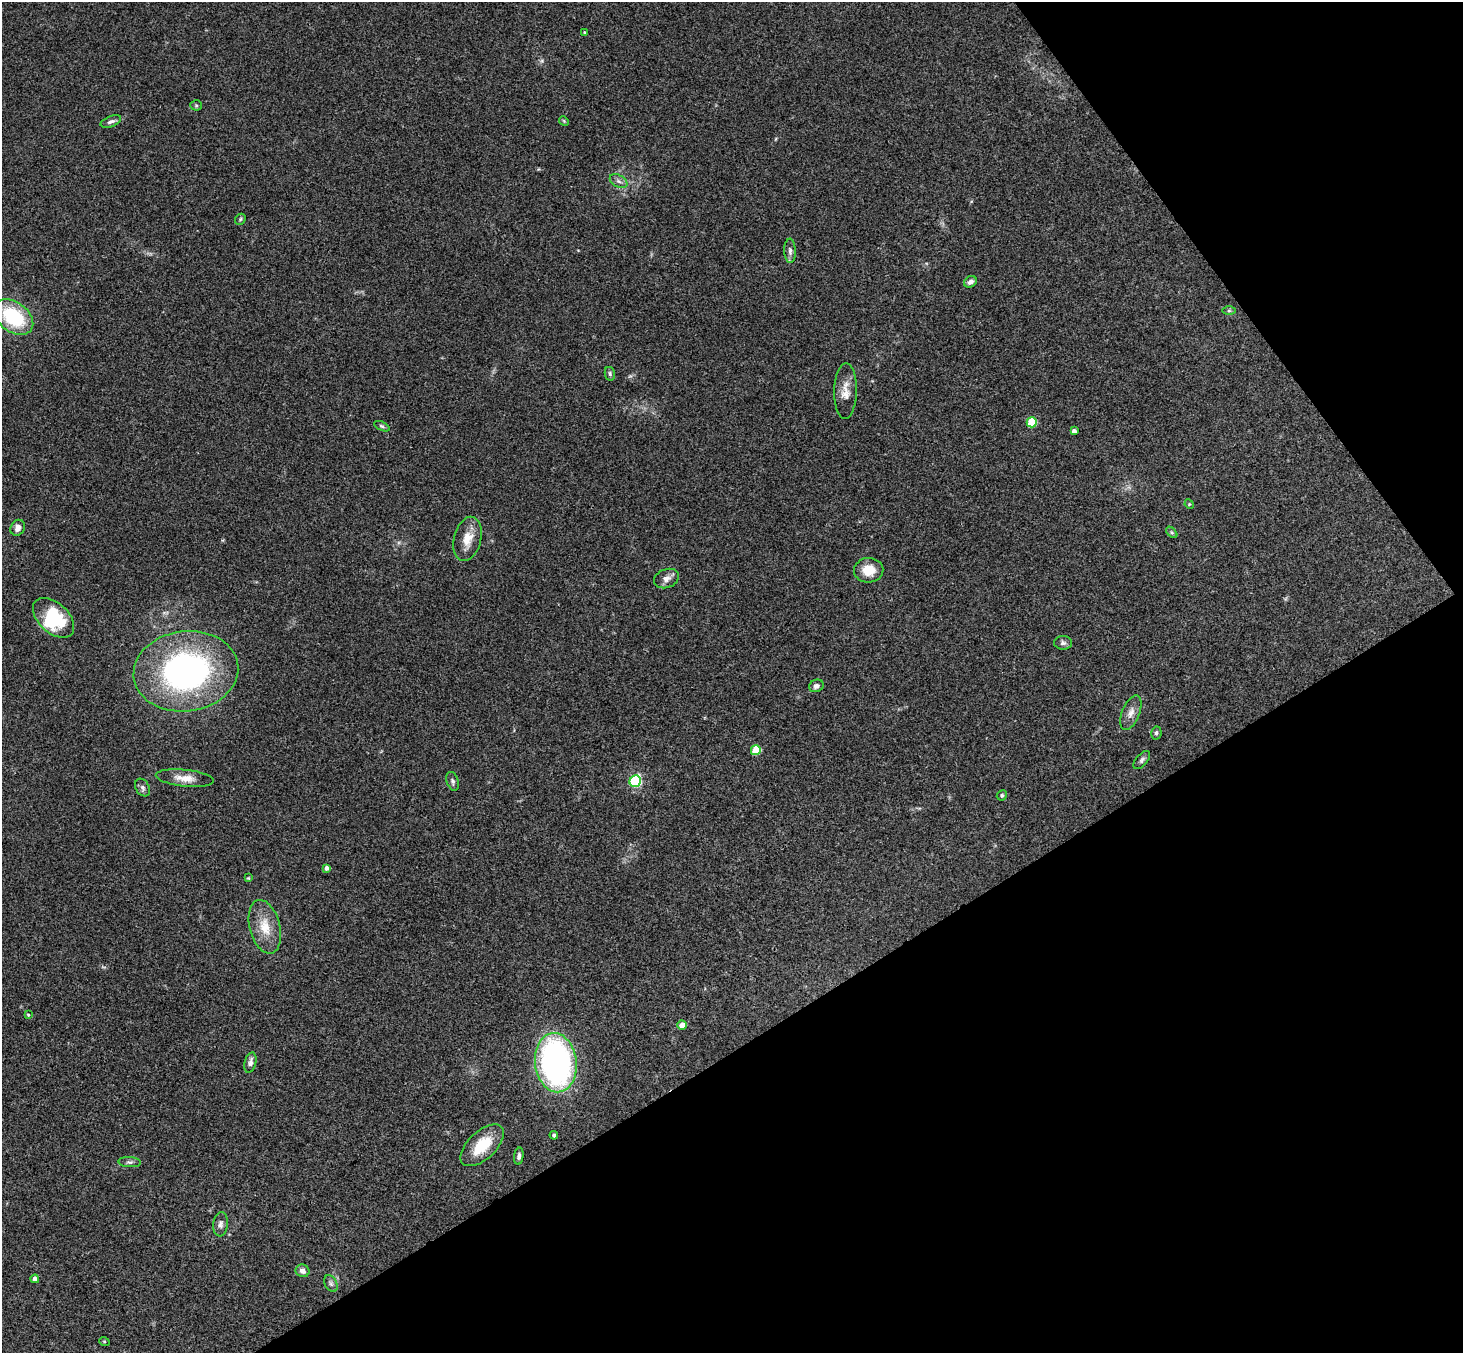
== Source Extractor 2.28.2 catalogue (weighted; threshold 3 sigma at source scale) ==
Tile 12 of 4 x 4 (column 4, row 3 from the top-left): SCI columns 4436-5896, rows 1682-3032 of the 5946 x 5927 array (HDU 1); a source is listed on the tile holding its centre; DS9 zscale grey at full resolution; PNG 1465 x 1355 px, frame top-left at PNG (2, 2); each listed source drawn as its Kron ellipse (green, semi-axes under 4 px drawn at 4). Shown black and unused: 30% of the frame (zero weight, under 3 of 4 exposures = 6% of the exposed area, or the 3 px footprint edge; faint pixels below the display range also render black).
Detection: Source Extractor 2.28.2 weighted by HDU 2 'WHT'; one run over the whole footprint, this tile lists its part. Background 0.208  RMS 0.0083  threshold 0.0373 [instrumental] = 3 sigma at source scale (4.5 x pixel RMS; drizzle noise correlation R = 1.50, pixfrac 1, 0.05/0.05 arcsec/px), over >= 5 px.
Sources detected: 51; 1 inside a brighter object's white glare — neither listed nor drawn; the other 50 listed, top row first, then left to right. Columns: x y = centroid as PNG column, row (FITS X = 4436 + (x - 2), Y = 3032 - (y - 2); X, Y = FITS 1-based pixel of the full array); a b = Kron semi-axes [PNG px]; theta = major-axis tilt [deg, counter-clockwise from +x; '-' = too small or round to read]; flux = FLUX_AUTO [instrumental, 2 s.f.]
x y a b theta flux
585 33 4 4 - 0.89
196 105 5 5 - 1.2
111 121 11 5 21 2.7
564 121 5 4 - 0.87
619 181 9 6 -27 2.8
240 219 6 5 - 1.2
790 251 12 5 -88 3.2
970 282 7 5 33 3.3
1229 311 7 4 0 1.3
13 317 22 14 -36 56
610 374 7 5 -77 1.7
845 391 28 11 89 10
1032 422 5 5 - 37
382 426 8 4 -25 1.5
1074 431 4 4 - 2.7
1189 504 5 4 - 0.9
18 528 8 7 - 4.7
1172 532 7 4 -46 1.3
468 539 22 13 76 13
869 570 14 12 2 15
666 579 13 9 21 4.5
54 618 24 15 -43 44
1063 643 9 7 -5 2.6
186 671 52 40 7 230
816 686 7 6 - 2.9
1131 713 18 8 68 6.4
1156 733 6 5 - 1.8
756 750 5 5 - 35
1142 760 11 5 50 2.3
185 778 29 8 -6 10
453 781 9 6 -71 2.2
635 781 6 5 - 86
142 788 9 6 -59 2.7
1002 795 5 5 - 1.6
327 868 4 4 - 2.9
248 878 4 4 - 0.71
265 927 27 15 -75 18
28 1015 4 3 - 0.88
682 1025 4 4 - 10
250 1062 10 5 76 3.5
556 1063 30 21 -83 240
554 1135 4 4 - 1.8
482 1145 27 14 43 23
519 1156 8 5 84 2.2
130 1162 11 5 -4 2.5
221 1224 12 7 85 3.4
302 1271 7 6 - 4.3
35 1279 4 4 - 3.9
331 1284 9 6 -63 2.3
104 1341 5 3 - 0.75